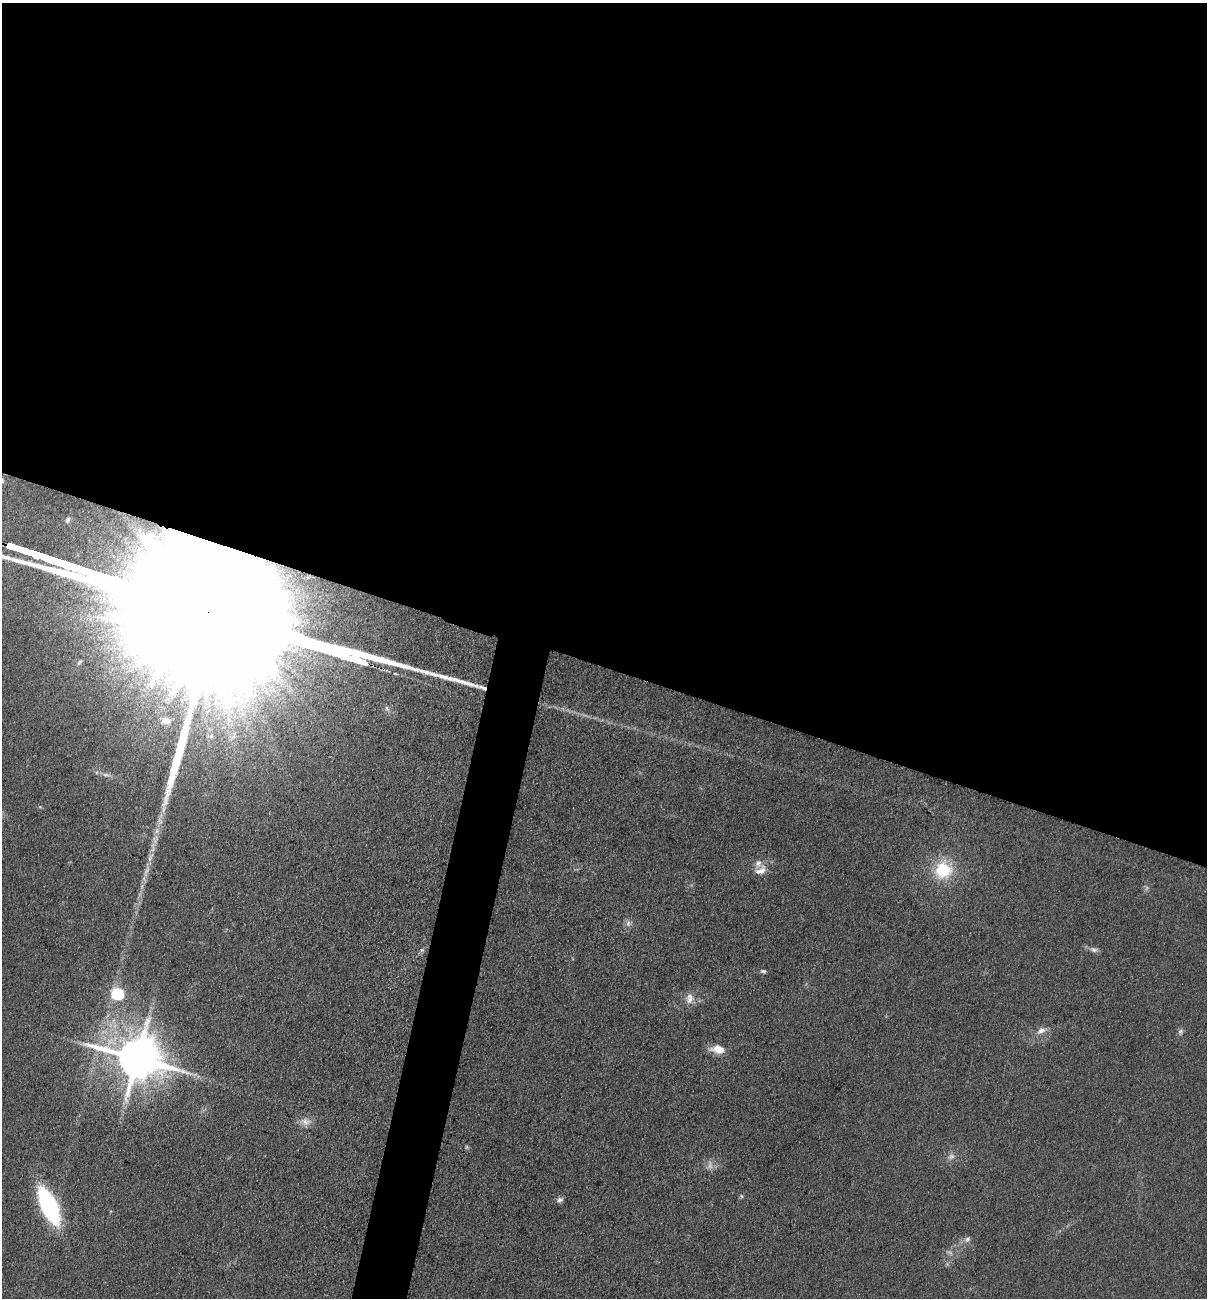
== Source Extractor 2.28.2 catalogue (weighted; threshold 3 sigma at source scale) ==
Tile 3 of 4 x 4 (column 3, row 1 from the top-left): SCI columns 2592-3796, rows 3889-5184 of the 5254 x 5200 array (HDU 1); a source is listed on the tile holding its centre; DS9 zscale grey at full resolution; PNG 1209 x 1300 px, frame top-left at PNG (2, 3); no overlay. Shown black and unused: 54% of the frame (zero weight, under 3 of 5 exposures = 3% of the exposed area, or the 3 px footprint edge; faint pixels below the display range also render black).
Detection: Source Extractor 2.28.2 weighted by HDU 2 'WHT'; one run over the whole footprint, this tile lists its part. Background 0.119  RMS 0.008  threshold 0.0358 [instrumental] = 3 sigma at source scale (4.5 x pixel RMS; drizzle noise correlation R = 1.50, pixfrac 1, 0.05/0.05 arcsec/px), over >= 5 px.
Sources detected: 33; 3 too faint to see at this stretch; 1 inside a brighter object's white glare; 1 long thin detection or spike segment (spike, bleed or trail) — not listed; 2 inside a brighter listed object's ellipse — not listed separately; the other 26 listed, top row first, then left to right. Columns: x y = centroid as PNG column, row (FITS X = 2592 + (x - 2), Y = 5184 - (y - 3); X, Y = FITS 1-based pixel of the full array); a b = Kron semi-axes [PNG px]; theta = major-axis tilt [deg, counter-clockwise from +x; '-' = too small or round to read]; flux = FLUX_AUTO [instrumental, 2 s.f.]
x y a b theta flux
68 520 10 7 71 3
79 662 11 5 55 2
242 714 12 6 39 6.3
229 719 11 6 -67 4.7
166 721 5 4 - 12
155 839 15 8 68 6.3
761 870 18 11 30 8.4
944 870 21 20 - 38
146 872 18 5 72 6.2
628 923 11 7 88 3.4
1094 949 11 7 -21 3.3
422 950 7 5 44 1.7
763 971 7 5 -8 1.7
118 993 7 6 - 93
689 998 16 11 82 7.5
1041 1031 14 8 28 5.4
1180 1032 9 7 70 2.4
718 1049 17 9 -8 11
137 1058 15 12 -16 4000
306 1122 16 10 -7 6.6
467 1147 6 4 90 1
951 1156 11 7 18 3.9
741 1196 5 5 - 1.2
560 1200 9 6 30 2.7
49 1206 31 13 -65 120
967 1239 9 8 - 3.3